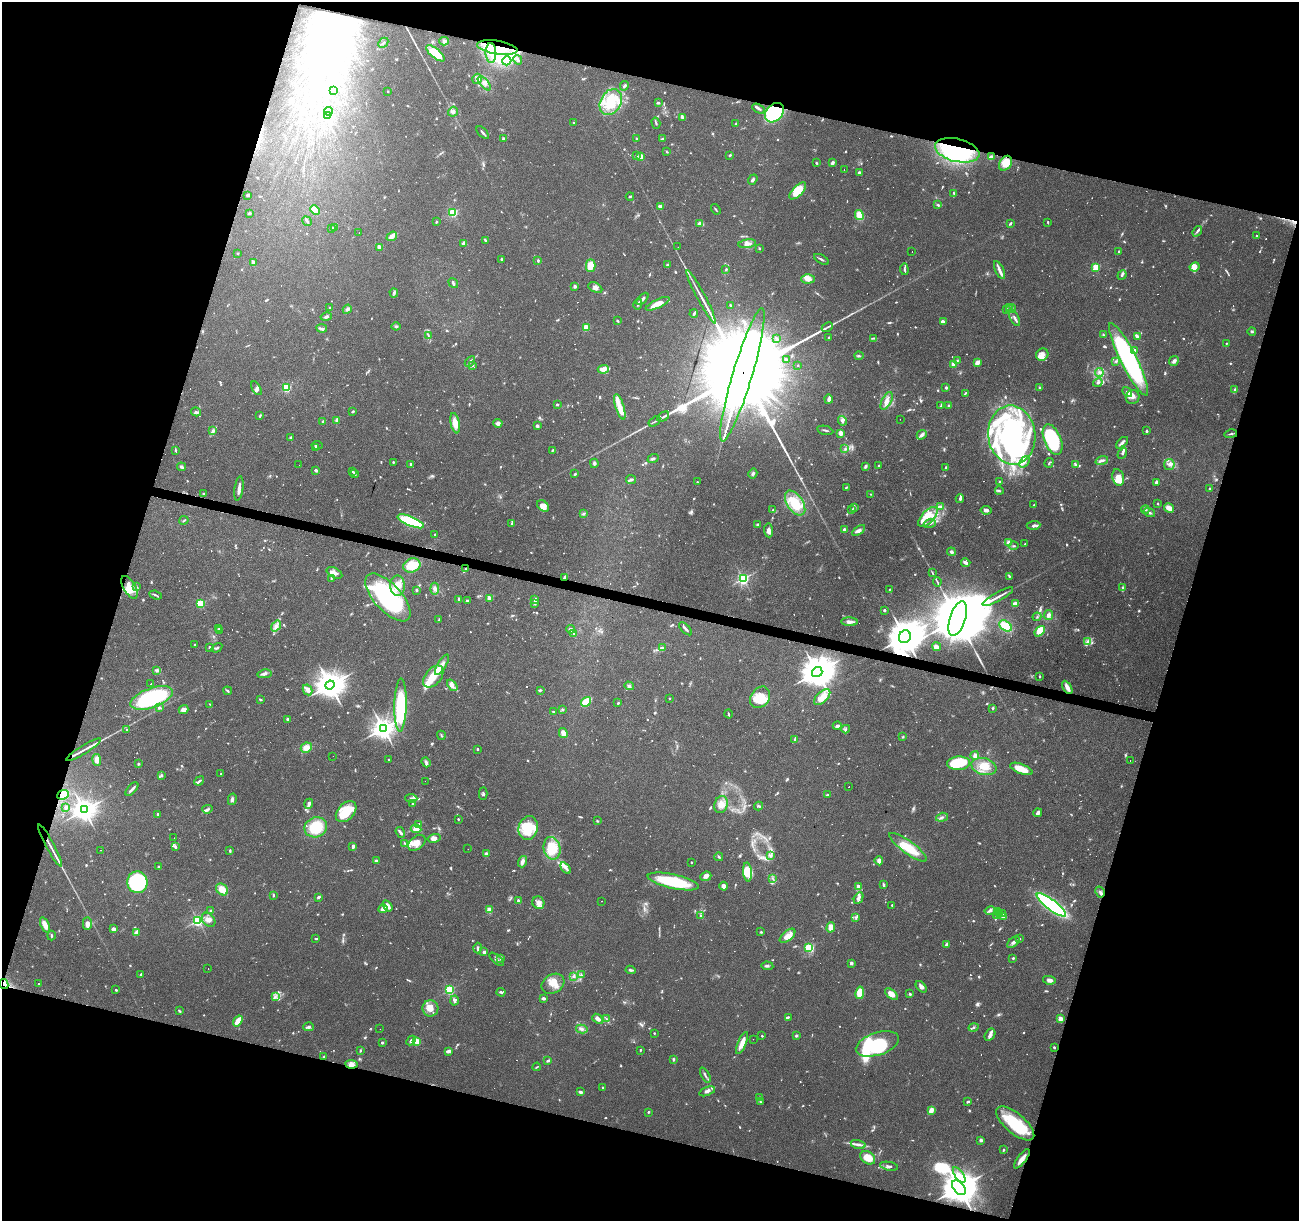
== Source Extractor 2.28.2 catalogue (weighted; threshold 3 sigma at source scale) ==
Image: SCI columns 1-5187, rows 216-5088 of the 5191 x 5367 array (HDU 1 of 3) = the unmasked area's bounding box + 8 px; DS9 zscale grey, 4 x 4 block average (1 PNG px = mean of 4 x 4 image px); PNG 1301 x 1223 px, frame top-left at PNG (2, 2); each listed source drawn as its Kron ellipse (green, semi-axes under 4 px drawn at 4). Shown black and unused: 34% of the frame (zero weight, under 4 of 8 exposures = <1% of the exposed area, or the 3 px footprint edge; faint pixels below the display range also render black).
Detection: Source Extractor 2.28.2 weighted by HDU 2 'WHT'. Background 0.0351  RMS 0.0019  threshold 0.00791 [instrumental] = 3 sigma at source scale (4.09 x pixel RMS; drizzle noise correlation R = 1.36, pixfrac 0.8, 0.0396/0.0396 arcsec/px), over >= 5 px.
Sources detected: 1419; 27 too faint to see at this stretch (4 x 4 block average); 58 inside a brighter object's white glare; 120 cosmic-ray / hot-pixel residue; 2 long thin detections or spike segments (spike, bleed or trail) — neither listed nor drawn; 35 coinciding with a brighter row at this scale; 150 inside a brighter listed object's ellipse — not listed separately; of the other 1027, all 500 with FLUX_AUTO >= 1.05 (the completeness limit of this list) listed and drawn (527 fainter detections not listed), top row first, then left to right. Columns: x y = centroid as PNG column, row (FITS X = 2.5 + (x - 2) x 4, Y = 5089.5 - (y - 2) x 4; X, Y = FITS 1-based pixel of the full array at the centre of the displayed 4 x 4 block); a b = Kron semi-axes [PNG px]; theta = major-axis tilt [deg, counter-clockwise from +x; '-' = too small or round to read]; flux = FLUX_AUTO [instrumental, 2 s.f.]
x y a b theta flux
444 41 5 2 - 2.1
383 43 5 2 - 1.7
497 47 20 6 -9 33
435 53 11 4 -39 28
491 53 10 5 -88 11
518 60 5 3 - 4.2
507 61 5 4 - 5.4
477 79 5 4 - 6.2
484 83 8 3 -48 5
624 86 5 2 - 2.2
333 90 2 2 - 6.3
388 91 2 2 - 1.4
611 102 14 10 60 31
658 103 4 2 - 1.6
759 109 7 2 -27 2.4
328 111 4 3 - 2.7
453 112 5 5 - 4.4
774 113 11 8 48 110
327 116 2 2 - 15
683 117 3 2 - 2
574 123 2 2 - 3.9
656 123 6 2 -73 1.7
736 124 3 2 - 1.2
483 133 8 2 -49 2.5
503 138 4 2 - 1.5
637 139 2 2 - 5.5
662 139 4 2 - 1.6
957 150 23 11 -14 170
667 152 3 2 - 1.1
730 155 3 2 - 1.7
636 156 3 2 - 1.4
641 157 2 2 - 31
991 157 4 3 - 4.2
816 163 2 2 - 1.5
832 163 3 2 - 3.7
1005 163 8 6 56 20
844 170 2 2 - 1.8
859 173 2 2 - 4.7
753 180 5 3 - 2.3
798 191 11 5 45 27
954 193 3 2 - 1.2
248 195 3 2 - 2.6
630 196 4 2 - 2
938 205 3 2 - 1.8
660 206 4 3 - 3.9
716 209 5 2 - 1.2
315 210 5 3 - 16
249 213 4 3 - 1.3
453 213 2 2 - 120
859 215 5 4 - 16
307 221 5 2 - 1.7
436 222 3 2 - 1.2
1048 222 2 2 - 1.3
1010 223 4 2 - 1.8
700 224 3 2 - 8.3
332 228 3 3 - 1.4
334 228 3 2 - 1.2
1197 231 6 2 52 2.4
359 233 2 2 - 1.1
392 236 5 3 - 10
1256 236 2 2 - 1.2
486 241 3 2 - 1.1
464 243 3 2 - 6.7
747 244 9 3 10 4.7
379 247 2 2 - 8.5
678 247 2 2 - 1.6
759 248 2 2 - 1.3
912 251 2 2 - 2.1
1119 251 2 2 - 1.2
238 253 2 2 - 1.7
502 259 3 2 - 1.6
821 259 8 2 -30 2.2
538 260 3 2 - 1.7
253 262 3 2 - 4.5
667 265 3 2 - 1.4
591 266 6 5 - 19
1195 267 5 4 - 14
1096 268 2 2 - 77
726 269 4 2 - 1.6
904 269 6 2 -84 2
999 270 9 3 -65 4.6
1122 275 5 2 - 1.8
808 279 6 4 2 8
453 283 5 2 - 2.3
575 286 2 2 - 3.6
595 288 7 4 -27 4.5
394 293 4 3 - 1.9
701 297 30 2 -62 9.7
643 299 7 2 47 4.5
638 304 5 2 - 2.2
658 304 13 3 26 15
731 305 3 2 - 1.5
329 307 2 2 - 1.4
1010 307 4 3 - 1.7
347 309 5 4 - 3.4
1006 309 3 2 - 1.6
1011 309 5 2 - 2.1
694 314 4 2 - 2.5
326 317 6 3 14 2.3
1015 318 8 3 -65 3.5
617 321 3 2 - 1.5
943 321 3 2 - 2.1
396 326 4 3 - 1.6
827 327 6 2 26 2.1
322 328 5 3 - 2.2
586 328 2 2 - 50
1252 331 4 2 - 1.6
428 335 4 2 - 1.1
1104 335 4 2 - 1.5
1137 336 4 3 - 2.6
829 337 3 2 - 1.2
874 338 4 2 - 1.4
776 339 4 3 - 2
1226 343 2 2 - 1.3
1134 350 3 2 - 3.6
1042 355 6 5 - 6.4
859 356 4 2 - 1.6
786 359 4 2 - 1.8
1128 359 40 8 -63 230
957 361 4 2 - 1.2
1116 361 4 3 - 1.6
1174 361 5 4 - 3
470 362 6 2 44 3.7
977 363 4 3 - 6.6
953 364 2 2 - 33
798 365 2 2 - 1.8
472 366 3 2 - 1.5
603 369 5 3 - 11
1099 373 4 3 - 3.1
742 375 69 10 73 96000
1098 383 5 3 - 2.7
286 387 2 2 - 68
946 387 3 2 - 1.9
256 388 8 4 -60 3.4
1039 388 3 2 - 1.3
1235 389 3 2 - 1.1
1127 392 5 4 - 3.4
965 393 4 2 - 1.1
1133 397 7 6 - 7.5
829 399 4 3 - 3.8
887 401 10 4 63 7.2
557 404 3 2 - 1.5
949 405 3 2 - 1.3
940 406 4 2 - 1.1
620 407 13 4 -73 10
353 411 3 2 - 1.5
196 412 5 3 - 2.3
260 415 4 2 - 1.3
663 417 6 2 32 3
900 419 2 2 - 6.6
337 420 4 2 - 4.2
654 421 6 2 35 1.8
842 421 5 3 - 3.2
323 422 2 2 - 3.2
455 423 10 4 -79 14
498 423 4 4 - 4.3
537 426 2 2 - 10
213 430 3 3 - 2.2
825 430 8 2 -12 1.7
1147 431 2 2 - 2.7
841 433 3 3 - 6.8
1231 434 6 2 13 1.7
922 435 5 3 - 4.9
1012 435 29 23 -83 150
291 437 4 2 - 2
1053 440 16 8 -67 95
1122 443 7 3 43 3.6
317 445 5 2 - 1.5
316 448 3 2 - 1.4
845 449 3 3 - 1.5
175 450 3 2 - 1.5
552 450 2 2 - 1.6
1122 454 5 2 - 1.7
653 458 5 2 - 2.7
1102 460 6 3 18 3.7
393 462 4 2 - 1.3
1024 462 6 4 52 4.1
594 463 4 3 - 2.1
1049 463 5 2 - 1.1
1169 464 5 5 - 4.2
299 465 2 2 - 2.6
410 465 2 2 - 1.3
879 465 2 2 - 1.2
1075 465 3 2 - 1.5
865 466 4 3 - 2.1
181 467 4 2 - 3.1
946 468 3 2 - 1.6
316 470 4 2 - 3.5
353 472 2 2 - 2.2
355 474 4 2 - 1.5
575 474 4 2 - 1.4
753 474 5 3 - 2.4
1118 477 8 5 -78 14
631 480 5 3 - 2.3
697 482 3 2 - 1.2
999 482 2 2 - 3.7
1156 482 3 2 - 3
239 488 12 2 81 6.4
846 488 2 2 - 1.6
1209 489 2 2 - 2
999 491 4 2 - 1.6
203 494 2 2 - 1.7
871 494 4 2 - 1.1
960 498 4 3 - 2
795 503 14 8 -56 40
1158 503 2 2 - 3.4
1034 505 2 2 - 1.7
543 506 7 5 -39 9.6
940 506 3 2 - 1.5
854 507 3 3 - 1.4
1169 508 5 4 - 9.6
773 510 2 2 - 1.4
852 510 4 2 - 1.2
986 510 5 3 - 4.9
1145 510 4 2 - 1.4
583 513 3 2 - 1.4
1149 513 6 3 -20 2.6
928 517 12 6 48 13
184 520 5 2 - 1.3
411 521 14 4 -22 78
930 523 6 2 21 2.7
512 524 3 2 - 1.6
758 525 3 2 - 2.9
1033 525 7 3 4 3.3
768 530 7 3 -84 5.8
844 530 3 3 - 3.8
859 530 7 4 35 5
435 534 2 2 - 1.1
1009 543 2 2 - 38
1025 544 2 2 - 1.1
1014 546 5 2 - 1.5
951 552 4 3 - 3.1
966 563 5 2 - 4.2
412 565 9 7 22 30
465 569 4 2 - 1.6
334 573 8 5 -29 6.4
932 573 4 2 - 1.1
1009 576 3 2 - 1.5
565 577 4 2 - 4.2
331 579 3 2 - 1.1
743 579 2 2 - 260
937 582 5 2 - 1.5
398 586 10 7 90 18
130 587 13 6 -60 18
137 587 3 2 - 1.1
1123 588 3 2 - 2.1
435 589 6 4 -85 3.7
890 589 3 2 - 1.1
417 590 2 2 - 1.9
156 595 6 2 -20 1.9
388 597 30 13 -47 180
998 597 17 2 29 6.8
489 598 2 2 - 24
459 599 3 2 - 3
535 600 3 2 - 3.2
467 601 2 2 - 6.7
201 603 2 2 - 98
535 604 3 2 - 1.2
1015 604 4 3 - 5.4
884 610 2 2 - 6.2
1048 615 5 4 - 5
1037 617 4 2 - 1.2
958 619 18 8 72 22000
439 620 3 2 - 1.2
850 622 8 4 -3 5
276 626 6 4 54 4.6
1005 626 7 4 -33 26
218 629 3 2 - 1.3
571 629 4 3 - 2.9
685 629 8 2 -45 2.9
220 631 3 2 - 1.3
1040 631 6 4 50 25
574 633 3 2 - 1.2
905 637 6 6 - 3600
1088 642 4 2 - 2.5
195 645 2 2 - 1.6
209 647 2 2 - 2.8
937 647 4 2 - 3.6
217 648 6 2 34 1.8
662 648 3 3 - 2.4
442 665 11 4 58 6.8
157 670 2 2 - 4.3
817 672 5 5 - 2500
265 674 7 3 10 3.3
1040 676 3 2 - 1.3
433 677 13 8 51 18
151 684 2 2 - 2
330 685 4 4 - 1800
452 685 6 3 -51 4.3
629 686 5 3 - 2.3
1067 687 7 3 -61 7.5
307 690 6 4 -60 6
540 690 3 2 - 1.7
228 691 4 2 - 1.7
760 697 11 9 54 16
822 697 10 5 43 12
152 698 22 9 21 140
670 698 2 2 - 1.3
260 699 3 2 - 1.7
586 702 5 3 - 35
618 703 2 2 - 1.8
210 704 3 2 - 1.1
401 705 26 6 89 130
159 708 4 3 - 2
993 708 2 2 - 1.8
562 709 4 2 - 1.5
184 710 5 4 - 6.1
554 712 3 2 - 1.2
728 714 4 2 - 1.2
287 719 2 2 - 7.3
837 726 4 3 - 3.3
383 728 3 3 - 990
846 729 4 3 - 1.8
127 730 3 2 - 1.4
563 733 5 3 - 8.4
441 735 5 2 - 1.3
903 737 3 2 - 1.2
795 739 4 2 - 1.8
306 748 6 5 - 9.1
477 749 2 2 - 3.6
84 750 20 2 32 7.4
975 755 4 3 - 5.7
333 756 2 2 - 3.7
97 760 6 4 -82 8.3
388 760 2 2 - 1.2
1130 760 2 2 - 6.7
426 762 5 3 - 3.3
959 763 11 7 3 42
138 764 3 2 - 1.3
984 766 13 8 -17 20
1021 769 12 5 -21 15
221 774 2 2 - 1.1
161 775 4 3 - 1.9
199 781 5 2 - 2
425 781 2 2 - 3
849 787 2 2 - 3.5
132 789 8 3 48 3.7
483 794 6 3 -89 2
63 795 6 4 24 18
828 795 4 2 - 1.9
411 798 6 3 -4 3.1
232 799 6 3 76 2.6
309 804 5 3 - 5.7
412 804 3 2 - 1.3
721 805 9 6 71 11
759 806 4 2 - 1.3
66 807 3 2 - 1.9
207 809 5 2 - 1.8
84 810 3 3 - 1000
346 812 12 8 46 32
1038 813 4 3 - 3.3
158 814 2 2 - 4.5
942 817 6 3 17 2.7
458 819 2 2 - 2.4
597 821 3 2 - 1.3
419 824 2 2 - 3
316 827 11 10 - 41
528 828 12 9 76 44
416 829 5 4 - 9.3
400 832 6 2 -54 3.9
174 838 2 2 - 1.4
434 838 6 4 13 5.2
404 843 3 2 - 1.4
417 843 10 6 39 9.8
50 846 24 2 -62 7.5
353 846 4 2 - 2.7
175 847 4 3 - 2
908 847 22 6 -36 33
552 848 11 8 -75 34
468 849 2 2 - 2.5
101 850 2 2 - 1.1
230 851 3 2 - 1.7
486 854 2 2 - 20
770 855 3 3 - 1.8
719 857 4 2 - 1.4
376 861 3 3 - 2.3
879 861 4 4 - 4.2
522 862 6 4 70 5
691 862 2 2 - 2.2
159 867 3 2 - 1.2
566 868 6 3 -53 4.3
748 872 9 4 -85 8
706 876 6 4 21 4.5
773 879 4 2 - 1.7
673 881 26 7 -13 67
137 882 11 10 - 100
883 885 4 2 - 2
724 886 4 3 - 7.6
858 886 2 2 - 15
222 889 7 5 -44 14
1100 892 6 3 -59 2.7
273 895 4 2 - 1.3
318 897 3 2 - 3.1
859 898 6 4 63 4.3
518 901 2 2 - 10
601 901 2 2 - 1.5
538 903 6 6 - 6.5
892 905 2 2 - 2.1
1051 905 18 5 -37 160
388 906 6 4 -55 6.4
383 909 5 2 - 12
211 910 4 2 - 1.6
489 910 4 3 - 7.5
990 911 5 3 - 3.5
997 911 3 2 - 1.1
1002 913 3 3 - 1.6
1000 914 3 2 - 2.1
997 915 4 2 - 5.8
701 916 4 3 - 2.2
1004 916 3 3 - 7
856 917 3 3 - 1.8
198 920 2 2 - 250
208 920 8 5 -49 5.8
87 924 6 4 89 5.7
45 925 8 3 -68 10
831 927 5 3 - 10
114 928 3 3 - 3.2
761 932 3 3 - 1.2
136 933 4 3 - 5.1
51 936 5 2 - 1.7
788 936 9 5 41 8.7
316 939 3 2 - 1.5
1019 939 4 2 - 1.4
1013 942 7 3 41 3.8
947 945 3 2 - 4.4
478 948 5 2 - 3
808 948 2 2 - 85
484 952 3 2 - 4.3
1013 958 2 2 - 1.5
497 959 9 2 -41 2.5
500 959 4 3 - 1.9
851 963 2 2 - 13
767 966 6 3 -5 2.2
208 969 2 2 - 3.4
631 970 5 2 - 2.2
141 974 3 2 - 1.4
581 975 3 3 - 1.6
573 976 3 2 - 1.2
1049 980 6 3 -11 5.6
4 984 5 3 - 2.8
39 984 2 2 - 1.7
553 984 12 9 31 16
921 987 7 4 -49 4.5
116 990 3 2 - 1.3
450 990 2 2 - 140
501 992 4 3 - 2.1
860 993 6 3 80 27
891 994 7 4 -40 9.1
910 994 2 2 - 2
275 996 4 3 - 2.6
543 998 3 2 - 4
454 1000 5 3 - 4.4
430 1008 8 8 - 11
179 1011 4 2 - 1.5
788 1017 2 2 - 1.4
598 1019 6 3 -39 5
606 1019 4 3 - 1.9
1060 1019 2 2 - 32
238 1021 6 3 54 13
308 1027 5 3 - 2.4
973 1027 5 3 - 1.9
380 1029 2 2 - 1.4
582 1029 6 3 -12 3.3
654 1033 2 2 - 1.8
990 1035 7 4 58 4.4
762 1036 2 2 - 1.2
796 1036 2 2 - 2.6
753 1039 2 2 - 1.7
411 1041 5 3 - 4.2
417 1041 2 2 - 49
382 1043 2 2 - 5.7
742 1043 12 3 67 13
877 1044 22 11 18 70
1054 1047 2 2 - 1.9
360 1050 3 2 - 1.3
640 1050 2 2 - 1.4
448 1051 3 2 - 7.4
324 1057 2 2 - 1.7
673 1059 4 2 - 1.6
548 1061 4 2 - 2.2
351 1064 6 4 -7 5.9
537 1067 4 2 - 1.2
705 1075 8 2 -63 2.7
603 1087 2 2 - 1.4
707 1091 8 3 20 3.7
581 1092 3 2 - 3.8
759 1097 2 2 - 2.3
760 1102 3 2 - 1.2
968 1102 4 2 - 1.4
931 1110 4 3 - 8.8
648 1112 2 2 - 1.6
1015 1123 23 10 -40 61
981 1140 2 2 - 12
858 1144 7 3 -14 4.2
1003 1150 3 2 - 1.1
868 1158 8 6 -37 18
1022 1159 11 3 52 8.7
889 1166 9 3 -10 3.6
959 1175 9 4 -54 6.3
959 1188 8 5 -49 3100
Overlapping masked pixels (flux is a lower limit): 14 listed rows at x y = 497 47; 774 113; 957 150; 1005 163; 742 375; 565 577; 958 619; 905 637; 63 795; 50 846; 4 984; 351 1064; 1022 1159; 959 1188
Diffuse or blended objects may show on this block-average render without a row.